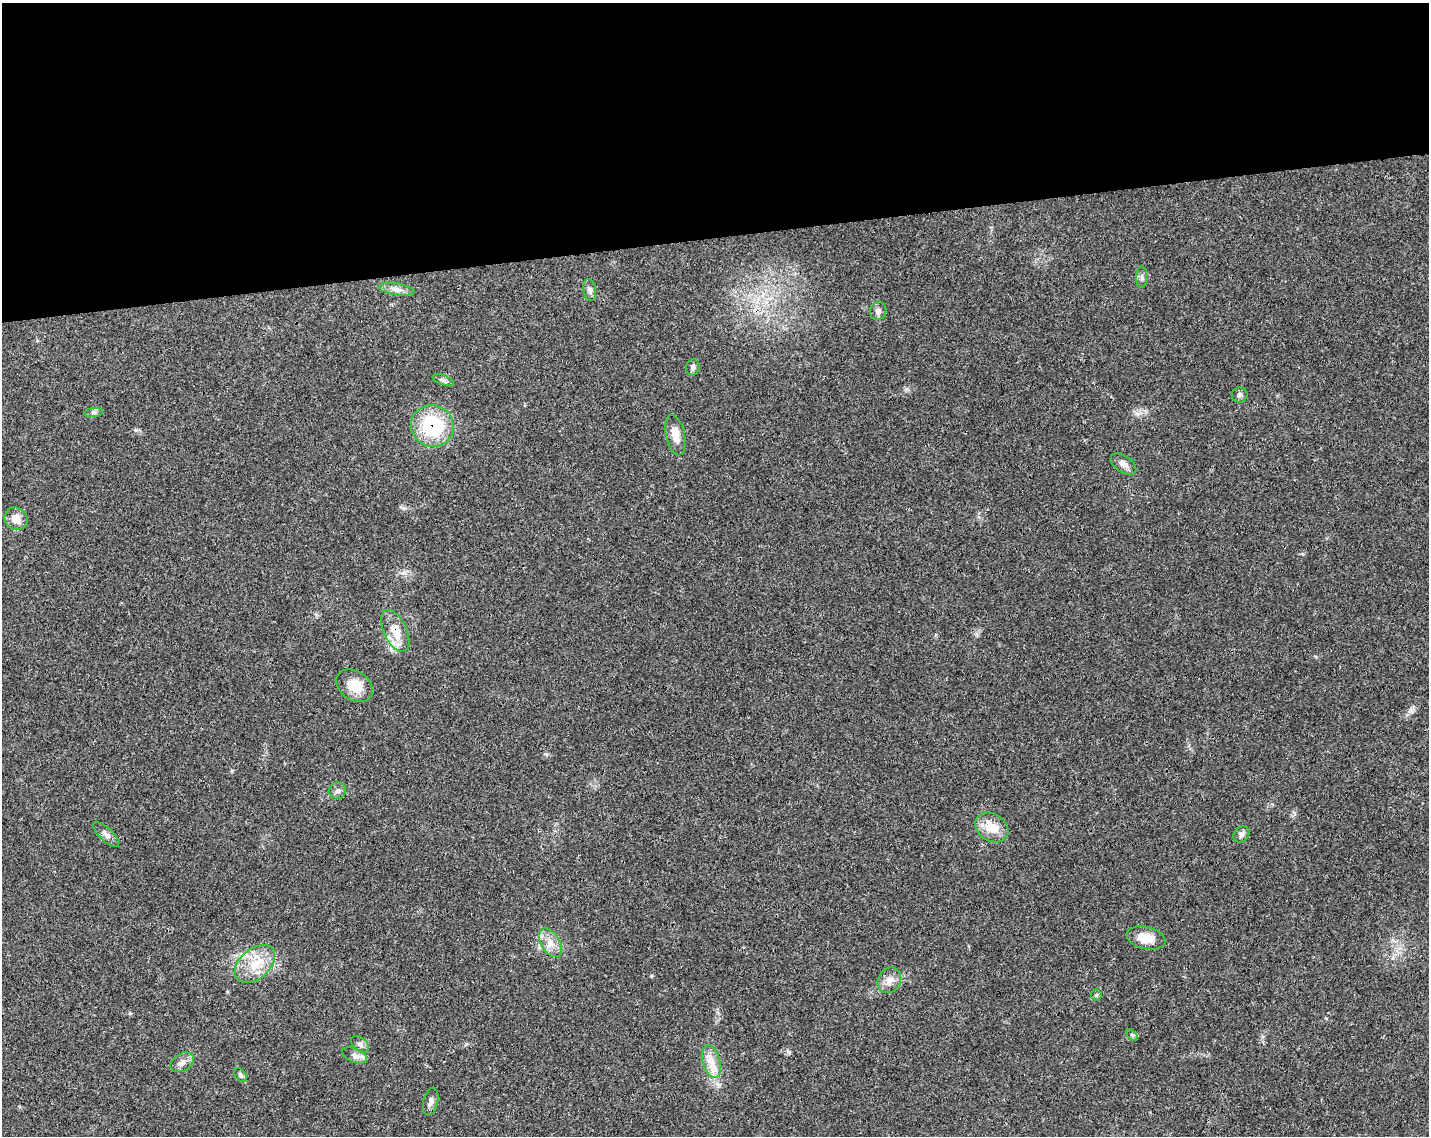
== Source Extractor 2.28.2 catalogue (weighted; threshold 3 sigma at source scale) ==
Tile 2 of 3 x 4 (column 2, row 1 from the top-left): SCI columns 1483-2909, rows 3459-4592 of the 4348 x 4649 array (HDU 1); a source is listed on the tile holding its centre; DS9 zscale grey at full resolution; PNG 1431 x 1138 px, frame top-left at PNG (2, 3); each listed source drawn as its Kron ellipse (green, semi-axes under 4 px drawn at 4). Shown black and unused: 21% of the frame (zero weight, under 3 of 4 exposures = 5% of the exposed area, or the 3 px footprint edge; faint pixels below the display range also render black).
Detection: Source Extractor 2.28.2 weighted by HDU 2 'WHT'; one run over the whole footprint, this tile lists its part. Background 0.025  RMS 0.0029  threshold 0.013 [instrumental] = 3 sigma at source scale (4.5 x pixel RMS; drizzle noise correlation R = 1.50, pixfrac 1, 0.0396/0.0396 arcsec/px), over >= 5 px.
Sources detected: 31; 1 inside a brighter listed object's ellipse — not listed separately; the other 30 listed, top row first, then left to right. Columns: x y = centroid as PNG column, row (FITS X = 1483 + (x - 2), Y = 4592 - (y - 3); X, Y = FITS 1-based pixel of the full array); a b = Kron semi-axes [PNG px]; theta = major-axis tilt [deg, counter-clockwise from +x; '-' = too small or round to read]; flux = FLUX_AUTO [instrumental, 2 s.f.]
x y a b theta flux
1142 277 10 5 89 0.86
397 289 18 5 -9 1.7
590 290 11 6 -81 0.9
878 311 9 8 - 1.2
693 367 8 6 81 0.89
443 380 11 4 -20 0.82
1240 395 8 7 - 0.78
94 413 9 4 8 0.71
432 426 21 20 - 21
675 435 20 9 -77 3.4
1123 464 14 8 -35 1.9
16 519 12 11 - 3.1
395 631 22 11 -65 5.8
355 686 20 14 -34 5.8
338 791 8 8 - 1
992 828 18 13 -32 5.7
106 834 17 6 -44 1.5
1241 834 9 7 50 1.1
1146 938 20 11 -13 4.8
550 943 16 9 -59 2.9
255 964 23 15 40 7.4
889 980 13 11 57 2.3
1096 995 5 5 - 0.43
1132 1035 7 4 -44 0.5
360 1044 10 6 -40 1
355 1055 13 7 -21 1.2
182 1062 12 8 32 1.7
711 1062 16 9 -75 3.4
241 1075 8 5 -53 0.61
431 1101 14 7 76 1.3
Overlapping masked pixels (flux is a lower limit): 2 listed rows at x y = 432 426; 395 631
Unlisted compact peaks at least as high as the median listed source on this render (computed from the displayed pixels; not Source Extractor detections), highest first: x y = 136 430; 1411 710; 651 976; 404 508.